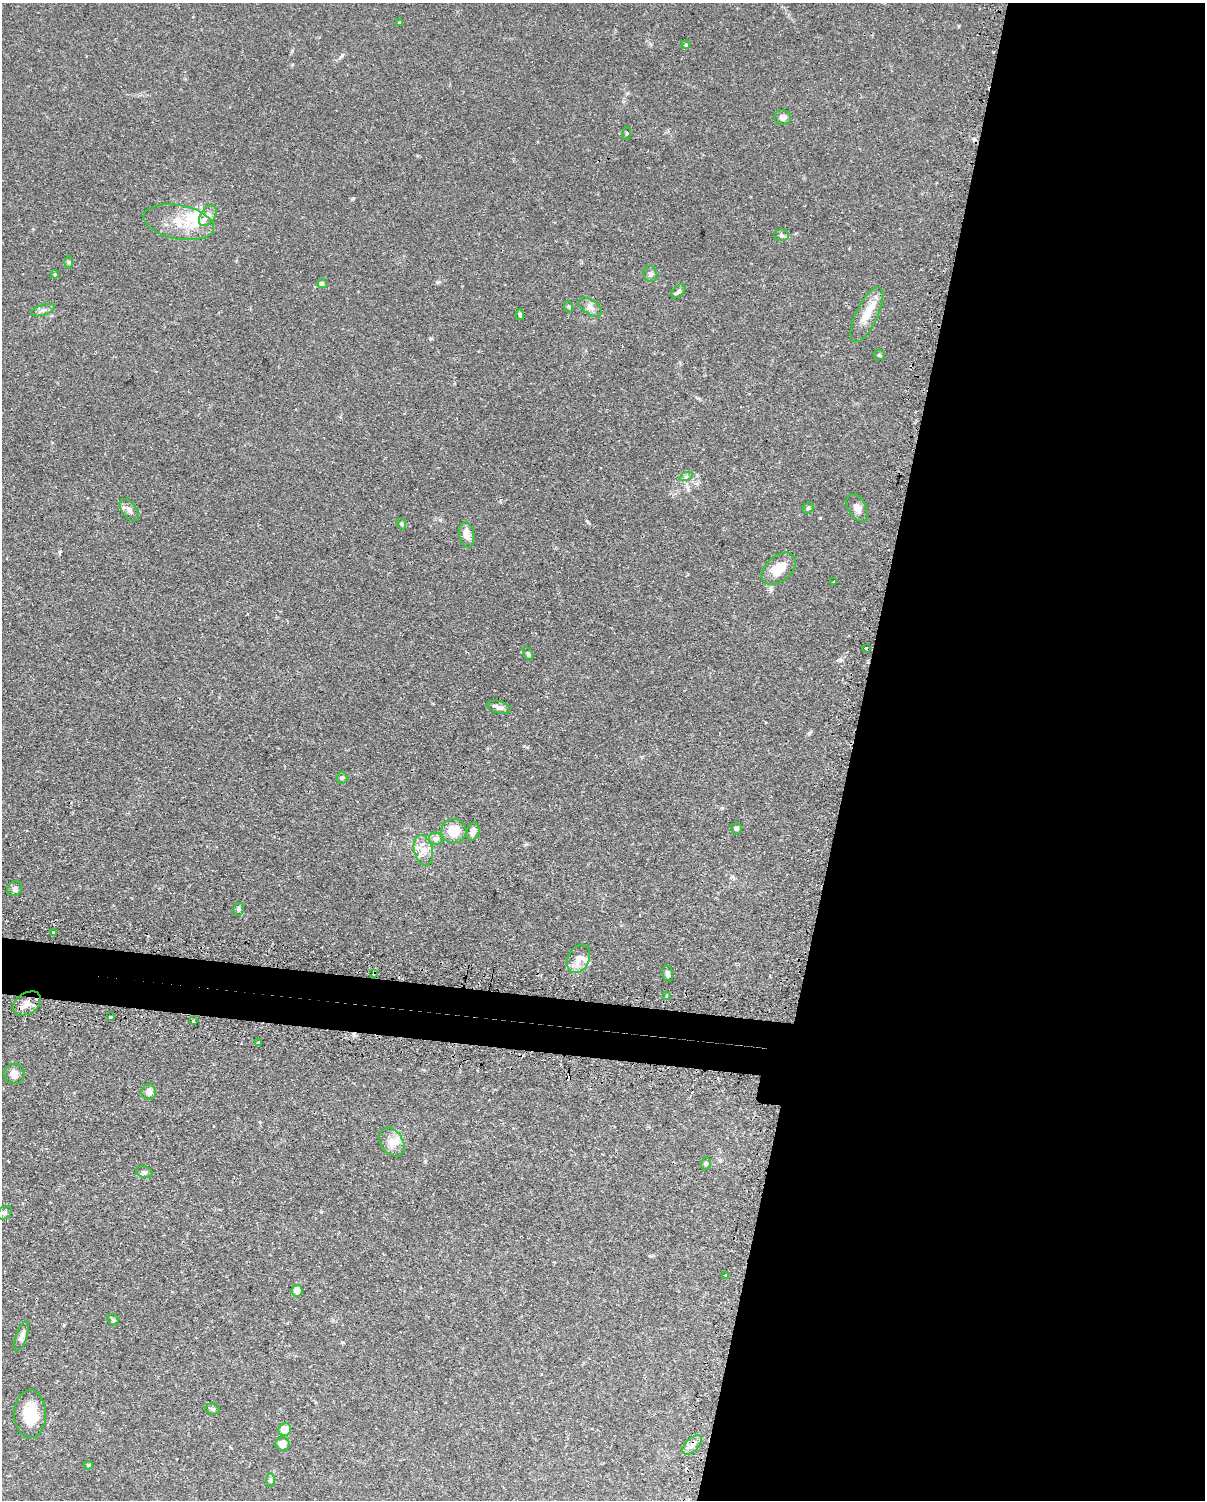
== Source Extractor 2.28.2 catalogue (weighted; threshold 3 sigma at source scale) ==
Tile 8 of 4 x 3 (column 4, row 2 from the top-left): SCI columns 3637-4839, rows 1758-3255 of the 4868 x 4896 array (HDU 1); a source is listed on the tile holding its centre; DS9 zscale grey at full resolution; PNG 1207 x 1502 px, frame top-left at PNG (2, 3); each listed source drawn as its Kron ellipse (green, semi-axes under 4 px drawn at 4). Shown black and unused: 32% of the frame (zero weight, under 2 of 3 exposures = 4% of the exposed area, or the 3 px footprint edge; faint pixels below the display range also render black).
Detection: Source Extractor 2.28.2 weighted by HDU 2 'WHT'; one run over the whole footprint, this tile lists its part. Background 0.106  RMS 0.0054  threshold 0.0244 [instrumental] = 3 sigma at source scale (4.5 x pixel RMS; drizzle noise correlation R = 1.50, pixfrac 1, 0.05/0.05 arcsec/px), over >= 5 px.
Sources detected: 71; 3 cosmic-ray / hot-pixel residue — neither listed nor drawn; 5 inside a brighter listed object's ellipse — not listed separately; the other 63 listed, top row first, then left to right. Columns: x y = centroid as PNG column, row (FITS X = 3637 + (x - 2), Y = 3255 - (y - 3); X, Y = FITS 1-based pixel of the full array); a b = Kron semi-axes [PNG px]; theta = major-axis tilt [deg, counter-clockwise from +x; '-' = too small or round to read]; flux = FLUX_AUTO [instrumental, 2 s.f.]
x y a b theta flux
400 22 4 3 - 0.46
686 45 4 4 - 0.55
783 118 8 7 - 2.2
626 133 6 3 81 0.5
208 216 12 7 56 3.1
179 222 36 17 -11 16
782 235 7 6 - 1.3
69 262 6 4 -89 0.71
55 274 4 3 - 0.5
650 274 8 6 -74 1.6
322 284 5 4 - 2.6
678 291 8 5 45 1.2
569 307 6 3 -72 0.6
590 307 13 7 -35 2.6
43 310 12 5 18 2.1
520 315 5 4 - 0.77
867 315 30 10 64 8.8
879 355 5 5 - 0.67
686 477 7 4 19 0.96
808 508 6 5 - 0.84
857 508 15 9 -62 3.3
129 510 13 7 -53 2.5
402 524 6 4 -71 0.71
467 535 13 7 -80 4.4
779 569 20 12 40 11
833 582 3 3 - 1
866 648 3 3 - 0.86
528 654 7 4 -63 0.84
499 707 12 6 -15 2.1
342 778 6 5 - 0.97
736 829 5 5 - 1.1
454 831 13 12 - 11
473 831 9 6 76 3.2
436 839 7 6 - 2.4
423 850 15 9 -75 5.3
15 888 8 7 - 1.8
239 909 6 5 - 1.2
53 932 3 3 - 0.69
578 959 15 10 63 4.5
374 973 3 2 - 0.43
668 974 8 5 -77 1.6
666 996 3 3 - 0.79
27 1003 15 10 32 5.4
110 1017 3 3 - 0.96
193 1021 3 3 - 0.93
259 1043 3 3 - 0.71
14 1074 10 10 - 3.2
149 1092 8 7 - 2.6
392 1142 15 11 -56 5.5
706 1163 6 5 - 0.95
144 1172 8 5 -17 1.4
4 1213 8 6 39 1.4
725 1275 2 2 - 0.51
297 1291 6 5 - 3.6
113 1320 6 5 - 0.84
21 1336 15 5 71 2.3
213 1409 7 5 -5 1
30 1414 24 16 90 15
285 1429 7 6 - 6.6
283 1444 7 6 - 4.8
692 1445 12 6 44 2.9
88 1465 4 3 - 0.58
270 1480 7 4 89 0.88
Overlapping masked pixels (flux is a lower limit): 1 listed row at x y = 374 973
Unlisted compact peaks at least as high as the median listed source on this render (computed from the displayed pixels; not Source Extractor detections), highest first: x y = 342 55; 809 733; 60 551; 820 518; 353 198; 587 521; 430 339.